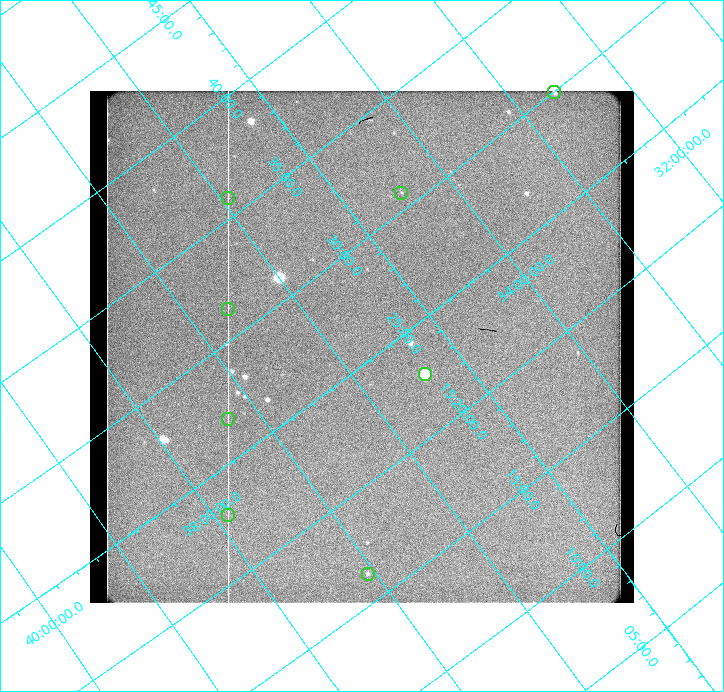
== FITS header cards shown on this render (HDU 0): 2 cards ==
NAXIS1  =                  544 / length of data axis 1
NAXIS2  =                  512 / length of data axis 2

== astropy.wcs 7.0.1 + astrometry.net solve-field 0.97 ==
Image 544 x 512 px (HDU 0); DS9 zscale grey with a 90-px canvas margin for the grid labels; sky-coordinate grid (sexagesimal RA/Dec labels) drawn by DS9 from the SOLVED WCS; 8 Tycho-2 reference stars matched to detected sources circled (green)
Header WCS: none
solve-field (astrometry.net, Tycho-2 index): SOLVED blind (the file carries no WCS)
Solved WCS: RA---TAN-SIP/DEC--TAN-SIP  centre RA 15:25:47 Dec +35:45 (231.45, +35.74 deg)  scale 37 arcsec/px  FOV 335.1' x 315.4'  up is +127 deg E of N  parity flipped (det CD > 0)
(file carries no celestial WCS; the grid is the blind solution)
Tycho-2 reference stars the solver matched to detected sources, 8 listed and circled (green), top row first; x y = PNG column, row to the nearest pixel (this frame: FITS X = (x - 90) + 1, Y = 512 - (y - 91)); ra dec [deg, ICRS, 3 dp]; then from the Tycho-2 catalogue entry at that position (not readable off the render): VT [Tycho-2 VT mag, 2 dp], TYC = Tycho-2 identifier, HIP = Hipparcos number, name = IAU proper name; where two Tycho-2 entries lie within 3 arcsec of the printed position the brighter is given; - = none
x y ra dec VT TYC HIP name
554 92 232.490 +32.619 8.44 2567-52-1 75881 -
401 193 232.692 +34.466 6.81 2567-151-1 75953 -
228 198 233.965 +35.924 8.30 2570-1469-1 76369 -
228 309 232.843 +36.617 6.45 2570-1520-1 76006 -
425 374 230.682 +35.395 8.66 2569-1473-1 75268 -
228 419 231.709 +37.295 8.63 2570-259-1 75606 -
228 515 230.726 +37.876 9.11 3052-1862-1 75285 -
368 574 229.089 +37.070 7.17 2569-193-1 74730 -